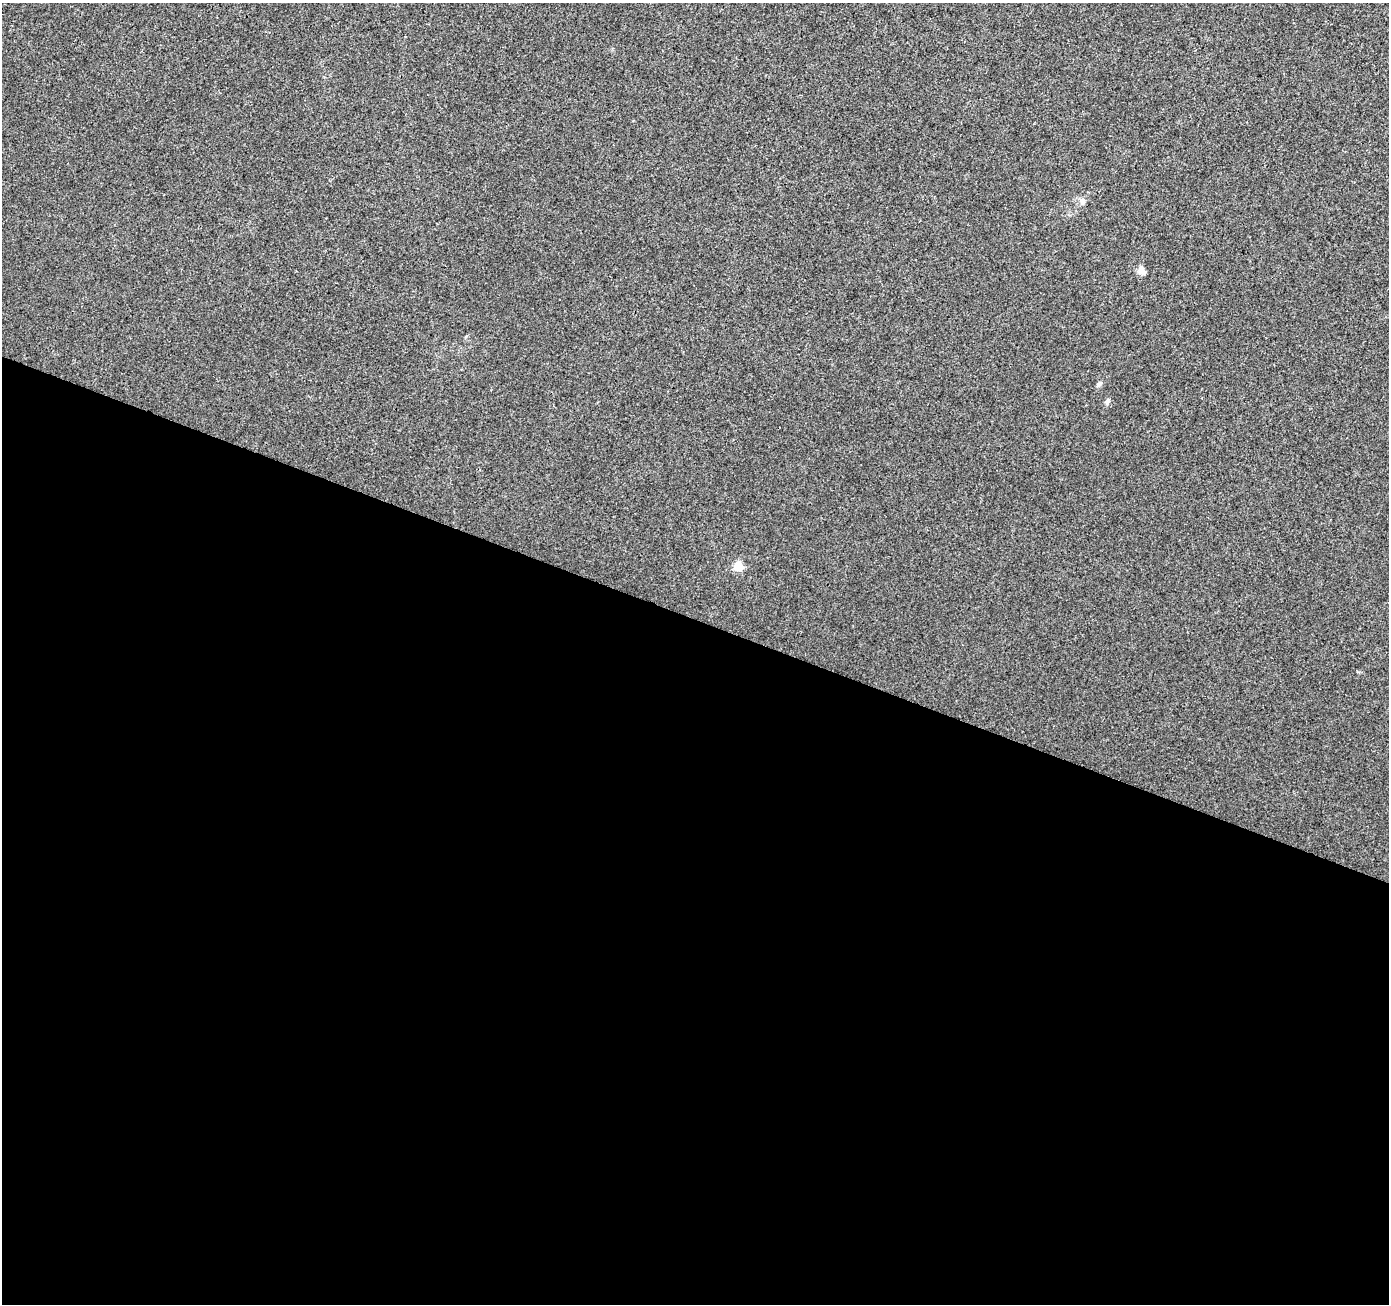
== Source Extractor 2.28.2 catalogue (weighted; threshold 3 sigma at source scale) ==
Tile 14 of 4 x 4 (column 2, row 4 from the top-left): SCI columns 1395-2781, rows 211-1512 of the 5565 x 5694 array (HDU 1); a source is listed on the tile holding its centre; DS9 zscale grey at full resolution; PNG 1391 x 1306 px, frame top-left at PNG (2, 3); no overlay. Shown black and unused: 53% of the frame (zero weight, under 3 of 4 exposures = <1% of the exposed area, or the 3 px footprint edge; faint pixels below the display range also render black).
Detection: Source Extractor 2.28.2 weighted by HDU 2 'WHT'; one run over the whole footprint, this tile lists its part. Background 0.00203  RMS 0.0032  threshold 0.0146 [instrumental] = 3 sigma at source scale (4.5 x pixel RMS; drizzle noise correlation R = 1.50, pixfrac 1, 0.0396/0.0396 arcsec/px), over >= 5 px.
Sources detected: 5; all 5 listed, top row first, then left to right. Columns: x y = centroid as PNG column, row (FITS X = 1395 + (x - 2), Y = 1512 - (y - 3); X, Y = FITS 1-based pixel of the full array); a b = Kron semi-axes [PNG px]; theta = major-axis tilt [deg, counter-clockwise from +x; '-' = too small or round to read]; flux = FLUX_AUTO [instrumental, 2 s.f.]
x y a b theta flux
1082 201 10 7 78 1.2
1142 271 12 8 -54 1.7
1099 385 7 5 26 0.68
1107 401 9 5 66 0.82
738 566 5 5 - 14